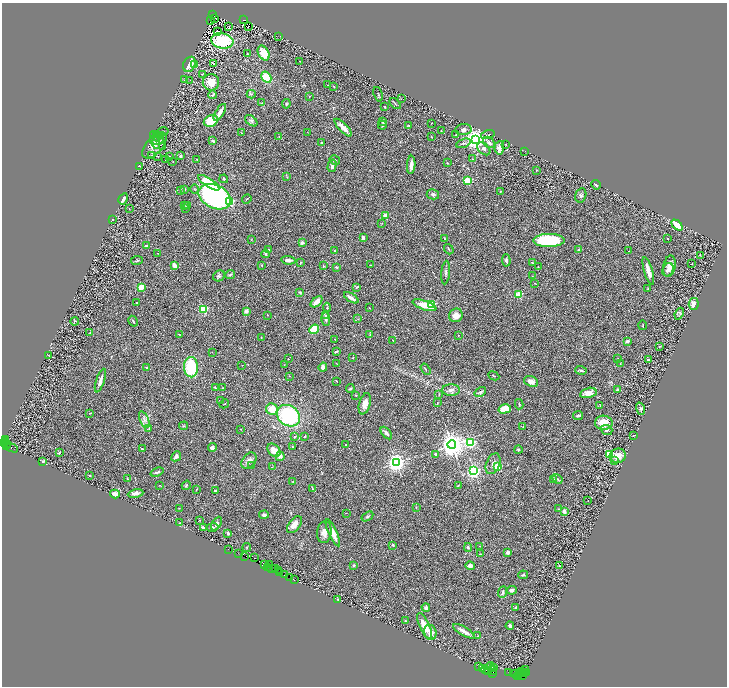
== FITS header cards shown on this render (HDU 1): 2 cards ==
NAXIS1  =                 1449
NAXIS2  =                 1368

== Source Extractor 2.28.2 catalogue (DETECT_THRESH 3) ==
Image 1449 x 1368 px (HDU 1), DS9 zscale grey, zoomed out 1/2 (1 PNG px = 2 x 2 image px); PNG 729 x 688 px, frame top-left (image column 1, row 1367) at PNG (2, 3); each listed source drawn as its Kron ellipse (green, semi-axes under 4 px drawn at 4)
Background 0.41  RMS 0.029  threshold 0.086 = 3 sigma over >= 5 px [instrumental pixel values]
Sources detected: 378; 43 cannot appear on this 1/2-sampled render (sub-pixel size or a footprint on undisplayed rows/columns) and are neither listed nor drawn; the other 335 listed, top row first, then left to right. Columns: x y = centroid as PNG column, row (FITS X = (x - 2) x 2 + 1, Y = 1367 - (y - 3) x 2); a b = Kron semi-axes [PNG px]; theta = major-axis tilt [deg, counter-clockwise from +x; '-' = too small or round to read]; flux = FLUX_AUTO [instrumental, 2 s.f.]
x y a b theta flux
213 14 2 2 - 35
215 18 3 1 - 1.1
244 19 2 1 - 18
211 21 3 2 - 1.5
248 26 2 1 - 5.5
229 27 4 1 - 3
218 31 2 2 - 21
279 36 2 1 - 1.1
222 41 11 7 -10 350
247 53 2 2 - 2.4
264 53 8 5 -62 77
300 61 2 1 - 1.4
214 63 2 1 - 3.5
189 64 8 6 63 57
195 64 4 3 - 5.2
202 74 3 1 - 3.6
266 77 6 4 -59 99
185 80 2 1 - 2.2
190 80 2 1 - 2
211 82 8 8 - 71
328 85 3 2 - 2.1
334 87 3 2 - 3.5
251 94 4 3 - 7.1
378 94 7 2 -71 5.4
213 95 4 3 - 8.2
309 97 2 1 - 1.6
401 99 2 1 - 1.5
262 103 2 2 - 2.2
286 104 5 3 - 6.7
395 104 7 2 -44 5.3
385 107 2 2 - 3.5
220 112 9 3 59 38
211 121 7 5 27 130
251 121 7 4 -41 14
383 121 3 2 - 13
431 123 3 2 - 1.8
382 125 4 3 - 8
409 125 3 2 - 4.3
343 128 11 4 -46 39
463 130 8 5 5 22
441 131 2 2 - 1.9
162 132 6 3 12 9
307 132 2 1 - 1.4
241 133 3 3 - 3.1
456 134 3 2 - 3.1
160 135 3 2 - 3.6
488 135 7 2 15 4.7
157 136 5 3 - 7.9
279 137 2 2 - 2.8
431 137 3 2 - 4.4
475 139 4 4 - 4500
155 140 9 4 -76 21
158 140 6 4 29 12
213 141 2 2 - 30
489 142 6 5 - 14
321 143 3 2 - 3.9
463 143 7 3 19 9.5
506 144 2 2 - 4.8
154 145 16 8 50 69
163 146 2 2 - 2.4
499 148 6 4 85 22
484 149 7 5 -43 16
525 151 2 1 - 1.5
151 155 3 2 - 2.8
157 156 3 2 - 3.9
169 156 3 2 - 4.9
181 156 3 3 - 8.5
197 159 2 1 - 2.9
473 159 4 2 - 3.3
166 160 3 2 - 2.2
335 160 5 2 - 8.9
173 162 2 1 - 1.5
447 163 2 2 - 5
411 165 9 3 86 26
139 166 2 1 - 2.9
332 166 6 4 73 19
536 170 2 2 - 2.2
287 177 3 3 - 3.7
224 179 4 3 - 7.4
467 181 3 3 - 300
209 183 12 4 -34 190
596 185 5 3 - 11
184 189 4 3 - 8.6
194 189 4 3 - 5.4
180 190 3 2 - 3.1
501 191 3 3 - 3.8
433 194 6 5 - 13
581 195 7 5 75 13
215 197 17 11 -26 1600
123 199 6 3 59 22
247 199 5 2 - 3.7
229 202 3 2 - 380
184 206 3 3 - 3.6
187 206 3 3 - 4
186 208 3 2 - 3.3
129 209 3 2 - 2.3
385 215 2 2 - 71
113 219 2 2 - 2.4
382 223 2 1 - 1.4
677 225 6 3 -44 140
363 238 4 3 - 11
444 238 3 2 - 1.9
668 238 2 2 - 2
251 240 2 2 - 2.2
549 240 15 6 1 300
302 243 3 2 - 26
146 246 4 2 - 14
449 249 5 2 - 4.6
268 250 3 3 - 8.2
578 250 3 3 - 4.4
334 251 3 3 - 4.5
629 251 2 1 - 1.1
157 253 2 1 - 1.2
266 254 4 3 - 10
700 255 3 2 - 2.7
137 260 6 3 8 8
288 260 7 4 -6 26
506 260 6 4 -88 11
301 263 4 2 - 3.8
532 263 3 3 - 3.3
692 263 2 1 - 33
175 265 4 3 - 31
262 265 3 3 - 4.4
370 265 2 1 - 2.3
323 266 3 3 - 3.8
669 266 11 6 78 51
336 267 3 2 - 5.3
538 267 2 1 - 2.4
668 270 7 5 63 22
648 271 14 3 -74 59
446 272 12 3 85 11
230 274 5 3 - 7.7
219 276 6 5 - 11
532 276 2 1 - 2.1
535 283 3 2 - 2.3
141 287 3 3 - 270
357 287 3 2 - 4.9
648 289 3 2 - 3.3
300 292 3 2 - 4.2
519 295 3 2 - 240
351 298 8 2 -32 28
316 302 7 3 41 45
137 303 2 2 - 2.5
694 304 6 5 - 32
424 305 12 4 -19 75
432 305 3 3 - 400
327 307 5 3 - 4.8
369 308 2 2 - 3.4
204 309 3 3 - 520
246 311 3 3 - 26
679 314 6 4 67 8.8
268 315 2 2 - 2.6
456 315 7 6 - 48
326 316 4 4 - 7.8
326 319 7 4 -88 16
358 319 3 2 - 1.9
75 321 4 3 - 5.5
133 321 6 2 -60 6
643 325 5 1 - 2.9
314 329 5 3 - 160
90 332 4 3 - 4.2
179 334 4 2 - 2.9
370 334 3 2 - 3.6
458 335 2 2 - 1.5
261 338 2 2 - 1.9
335 339 2 1 - 1.8
393 340 2 1 - 1.6
627 341 4 3 - 13
660 346 3 2 - 2.1
336 351 4 3 - 5.8
212 352 3 2 - 1.8
48 355 3 2 - 2.4
352 358 2 2 - 2
618 358 2 2 - 2.1
288 359 2 1 - 1.6
648 360 2 2 - 12
336 363 4 2 - 2.6
620 363 4 2 - 3
242 365 2 1 - 1.2
284 365 2 2 - 2
191 367 10 7 -86 250
323 367 4 4 - 15
147 368 3 3 - 8.9
425 369 6 3 -57 6.7
581 370 6 3 -16 8.9
289 376 2 1 - 1.6
494 376 6 2 -24 3.4
100 381 12 3 72 30
336 381 2 1 - 2.2
531 381 7 5 -21 33
222 387 2 2 - 1.6
215 388 3 2 - 7.2
350 388 4 3 - 7.4
451 390 9 5 1 23
617 390 3 3 - 15
480 392 6 4 34 11
588 393 8 5 13 42
439 394 4 2 - 2.7
356 395 2 2 - 3.7
221 401 2 2 - 2
437 403 2 2 - 3
224 404 5 1 - 2.9
365 404 11 5 74 41
519 404 5 2 - 5.3
600 405 3 2 - 2.1
272 409 6 5 - 94
505 409 6 4 15 90
641 409 6 4 -71 12
90 413 2 2 - 3.3
578 415 5 2 - 14
288 416 12 10 -34 560
144 420 9 4 -68 20
604 423 9 7 -2 90
184 426 4 2 - 4.4
523 427 3 2 - 2.5
149 428 3 2 - 3
241 429 2 2 - 1.8
606 430 6 5 - 16
386 433 7 3 -49 18
634 435 3 2 - 2.8
304 436 2 2 - 7.7
295 437 3 3 - 6.5
6 439 4 3 - 98
6 442 3 2 - 140
3 443 4 1 - 43
7 443 2 1 - 14
470 443 3 3 - 760
7 445 2 2 - 120
346 445 3 3 - 5.8
452 445 4 4 - 7800
292 446 2 1 - 1.6
10 447 8 3 -26 0.17
212 448 4 4 - 19
142 449 3 2 - 6
274 450 7 5 -46 51
518 450 4 3 - 5.5
59 452 4 2 - 5.8
436 454 3 2 - 7.1
609 454 3 3 - 470
176 456 6 4 47 17
280 456 5 4 - 22
618 456 8 7 - 51
615 460 2 2 - 3
249 461 9 6 52 27
43 462 3 3 - 6.3
396 462 3 3 - 3400
493 464 11 6 66 27
252 465 2 2 - 2.4
272 467 3 2 - 3.3
497 467 3 3 - 370
474 471 3 3 - 1800
157 472 7 2 20 8.5
90 475 2 2 - 3.2
128 479 3 2 - 4
554 479 3 2 - 2.7
557 479 6 3 -47 8
293 481 4 3 - 3.8
159 485 2 2 - 2.2
186 485 5 3 - 6.2
458 485 4 2 - 3.6
196 489 3 1 - 2.9
313 489 3 2 - 2.9
215 491 3 3 - 14
136 493 8 3 10 26
115 494 5 4 - 43
588 500 2 1 - 1.4
416 507 2 2 - 2.5
179 508 2 2 - 1.8
558 509 3 2 - 3.6
564 511 3 2 - 25
346 513 3 2 - 2.2
264 515 5 3 - 14
367 516 6 3 31 8.9
199 520 3 2 - 3.1
180 523 2 1 - 11
216 523 7 4 59 16
294 525 10 5 52 37
213 527 6 3 11 7.2
203 528 4 2 - 19
324 532 11 7 83 38
228 533 3 3 - 14
333 533 14 3 -65 72
393 545 2 2 - 5.8
479 546 2 2 - 2.3
247 547 4 1 - 2.6
468 547 4 3 - 8.4
229 549 2 1 - 3.5
508 552 3 3 - 19
238 553 3 2 - 29
480 554 3 2 - 7.6
245 556 3 1 - 5
254 558 2 1 - 17
264 565 2 1 - 35
269 565 3 2 - 92
354 565 3 2 - 4.5
470 566 4 4 - 22
559 566 3 2 - 5.8
268 567 3 2 - 46
271 568 3 1 - 98
275 569 3 2 - 270
278 570 2 1 - 35
279 573 2 1 - 12
284 575 2 2 - 55
523 575 5 2 - 7.8
290 578 3 2 - 150
294 580 2 1 - 19
512 590 5 3 - 15
503 592 6 3 67 8.1
338 599 2 2 - 2.9
426 607 4 4 - 17
515 607 3 3 - 7
405 621 3 3 - 3.4
425 626 14 5 -65 83
510 626 4 4 - 9.1
464 631 12 3 -31 33
430 632 8 6 -74 40
477 636 3 1 - 2.1
491 666 4 2 - 730
478 667 2 1 - 100
493 667 3 2 - 420
482 668 2 2 - 340
485 669 4 2 - 950
525 670 2 1 - 50
488 671 3 3 - 650
492 671 4 3 - 450
521 671 2 2 - 430
509 672 2 1 - 96
523 672 3 2 - 170
527 672 4 1 - 110
492 673 3 2 - 400
515 673 3 1 - 30
513 674 2 2 - 290
520 674 2 1 - 27
523 675 2 1 - 65
517 676 4 4 - 350
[43 sub-pixel or undisplayed-footprint detections neither listed nor drawn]